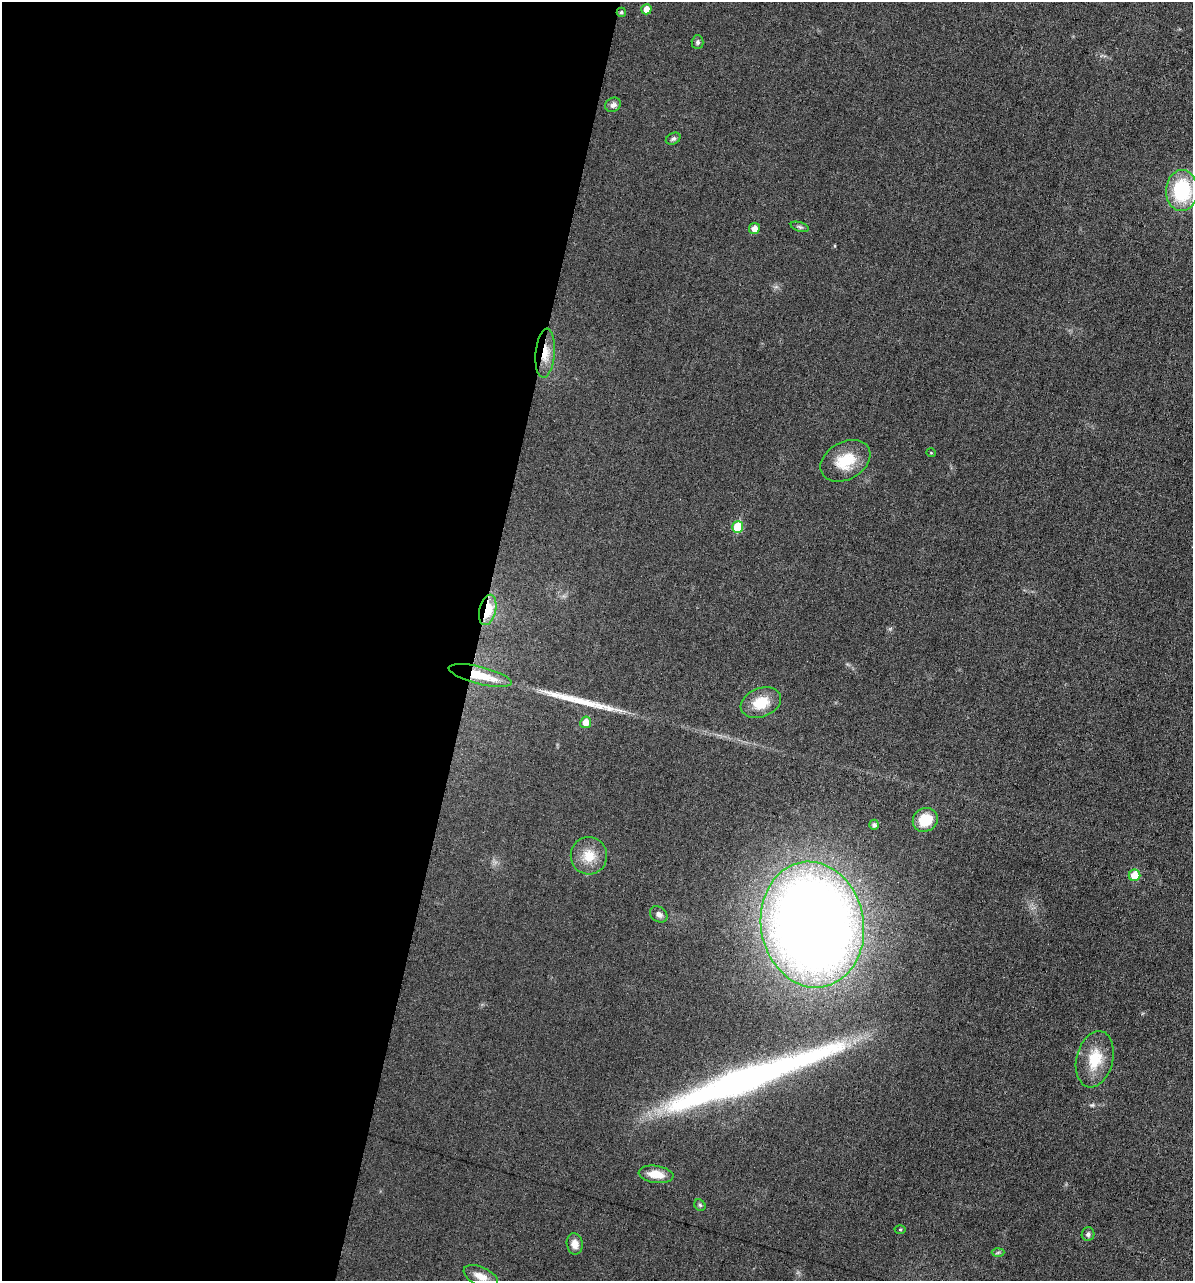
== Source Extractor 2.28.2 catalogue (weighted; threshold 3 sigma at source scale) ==
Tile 5 of 4 x 4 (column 1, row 2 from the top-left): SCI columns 122-1312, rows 2558-3836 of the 5132 x 5115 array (HDU 1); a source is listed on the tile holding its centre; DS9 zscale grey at full resolution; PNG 1195 x 1283 px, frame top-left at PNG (2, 2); each listed source drawn as its Kron ellipse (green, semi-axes under 4 px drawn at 4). Shown black and unused: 40% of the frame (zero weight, under 3 of 6 exposures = <1% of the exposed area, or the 3 px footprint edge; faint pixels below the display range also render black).
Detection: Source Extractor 2.28.2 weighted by HDU 2 'WHT'; one run over the whole footprint, this tile lists its part. Background 0.0195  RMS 0.0036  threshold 0.0145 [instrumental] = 3 sigma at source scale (4.09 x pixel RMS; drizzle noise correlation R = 1.36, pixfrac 0.8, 0.05/0.05 arcsec/px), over >= 5 px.
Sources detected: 32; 2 long thin detections or spike segments (spike, bleed or trail) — neither listed nor drawn; the other 30 listed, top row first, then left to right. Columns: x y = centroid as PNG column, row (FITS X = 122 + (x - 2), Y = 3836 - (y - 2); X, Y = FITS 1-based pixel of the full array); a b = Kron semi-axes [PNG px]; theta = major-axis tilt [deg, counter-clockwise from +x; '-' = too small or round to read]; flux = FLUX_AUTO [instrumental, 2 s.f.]
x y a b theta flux
646 9 5 5 - 2.8
621 12 4 4 - 0.56
698 42 7 6 - 0.82
613 105 8 7 - 1.4
673 139 8 5 28 0.79
1182 190 20 16 87 24
800 227 9 4 -18 0.68
754 229 5 5 - 2.6
545 353 24 9 85 5.8
931 453 5 3 - 0.25
845 461 26 18 29 10
738 527 6 5 - 10
488 610 15 8 76 13
480 675 32 8 -14 11
761 703 21 14 21 8.2
586 722 6 5 - 3.8
925 820 13 11 34 8.5
874 825 5 5 - 1
589 856 19 18 - 6.7
1135 875 6 5 - 7
659 914 9 7 -36 1.3
812 925 63 51 -80 540
1095 1059 29 18 76 10
656 1174 17 8 -8 5.2
700 1205 6 5 - 0.55
900 1229 5 3 - 0.35
1088 1234 7 6 - 0.91
575 1244 11 8 -80 2.7
998 1252 6 4 2 0.54
481 1276 18 9 -24 3.6
Overlapping masked pixels (flux is a lower limit): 4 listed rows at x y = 621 12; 545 353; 488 610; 480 675